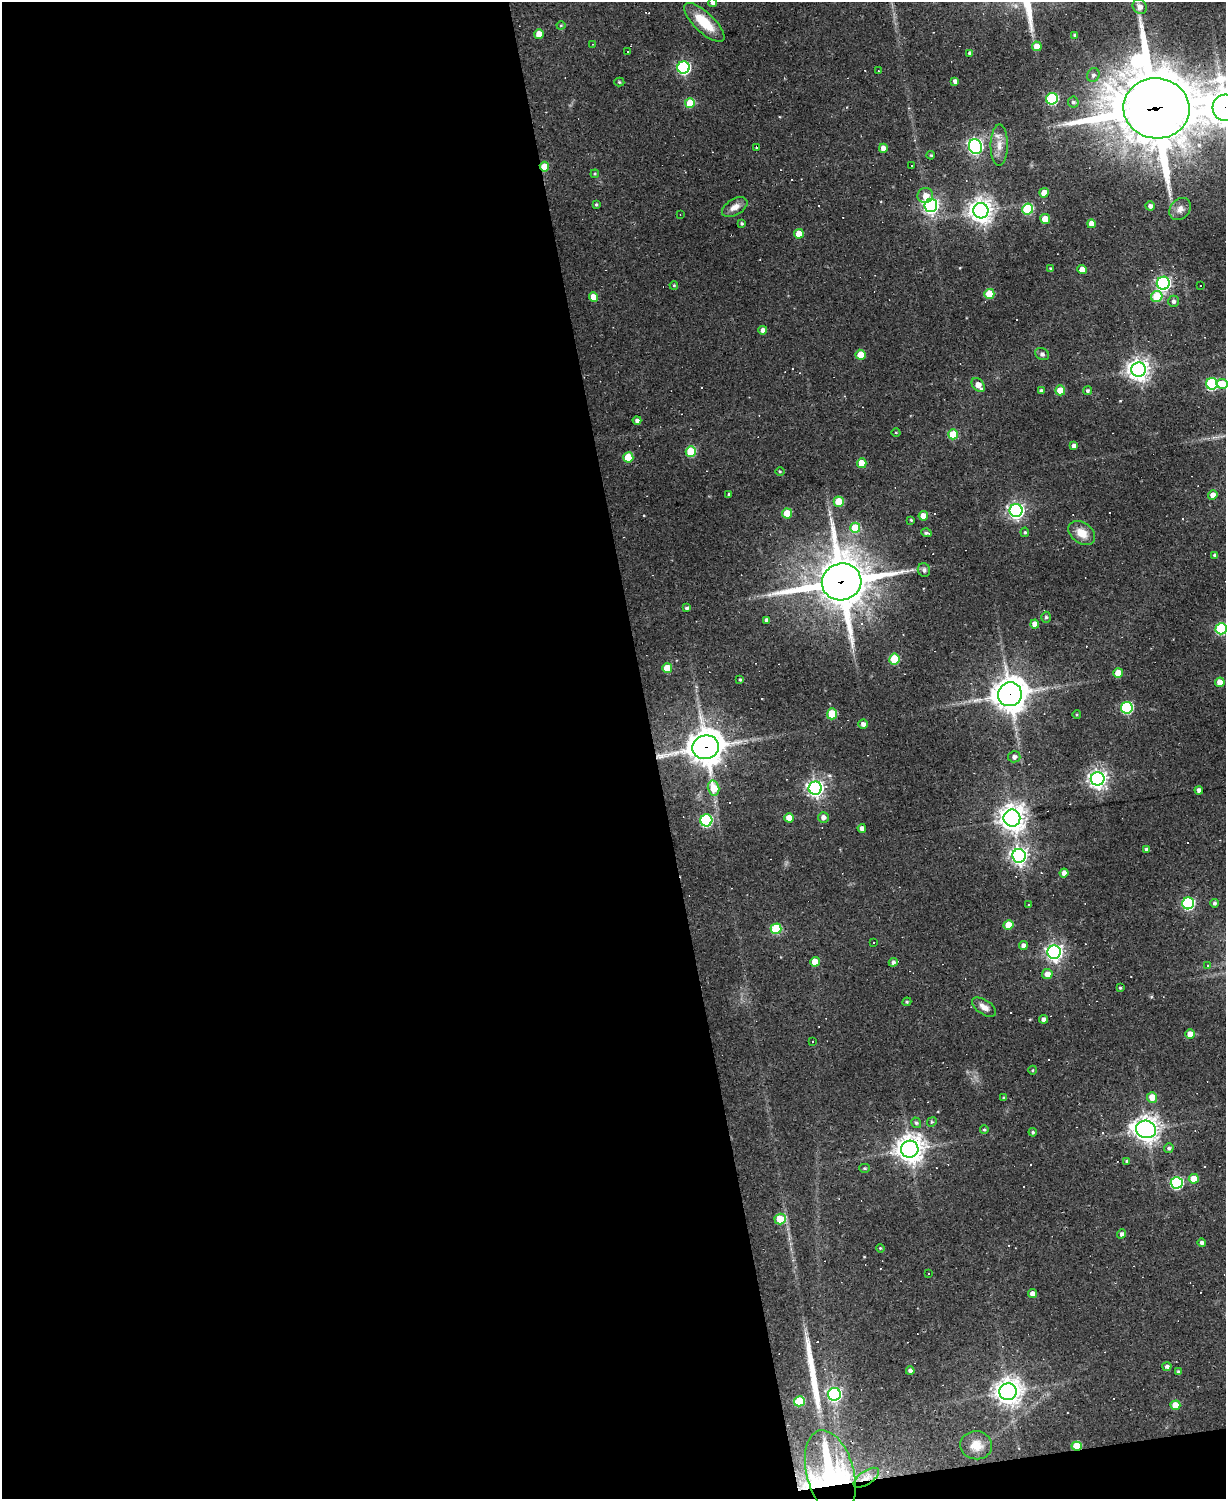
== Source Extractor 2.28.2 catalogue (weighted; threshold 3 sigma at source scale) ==
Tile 9 of 4 x 3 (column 1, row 3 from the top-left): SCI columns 1-1224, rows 133-1629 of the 4895 x 4870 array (HDU 1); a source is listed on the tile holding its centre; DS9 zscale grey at full resolution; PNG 1228 x 1501 px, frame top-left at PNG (2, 2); each listed source drawn as its Kron ellipse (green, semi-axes under 4 px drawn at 4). Shown black and unused: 54% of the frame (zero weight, under 2 of 3 exposures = <1% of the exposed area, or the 3 px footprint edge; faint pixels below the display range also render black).
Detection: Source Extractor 2.28.2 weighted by HDU 2 'WHT'; one run over the whole footprint, this tile lists its part. Background 0.0632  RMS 0.0059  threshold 0.0265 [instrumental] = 3 sigma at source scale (4.5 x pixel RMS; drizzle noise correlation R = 1.50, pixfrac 1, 0.05/0.05 arcsec/px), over >= 5 px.
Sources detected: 190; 1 inside a brighter object's white glare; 27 cosmic-ray / hot-pixel residue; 1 long thin detection or spike segment (spike, bleed or trail) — neither listed nor drawn; the other 161 listed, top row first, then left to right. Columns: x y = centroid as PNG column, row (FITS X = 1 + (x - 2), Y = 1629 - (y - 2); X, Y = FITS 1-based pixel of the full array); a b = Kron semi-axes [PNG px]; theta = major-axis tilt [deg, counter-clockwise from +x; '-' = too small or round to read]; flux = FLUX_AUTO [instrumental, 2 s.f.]
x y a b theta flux
713 3 4 4 - 2.3
1140 7 8 6 -50 3.6
704 22 26 10 -43 17
561 25 4 4 - 0.57
539 34 5 4 - 6
1075 35 3 3 - 1.3
593 44 2 2 - 0.47
1037 46 5 4 - 5
627 51 2 2 - 0.44
970 53 4 3 - 1.5
684 67 6 6 - 99
878 71 2 2 - 0.5
1093 75 7 6 - 1.9
955 81 4 4 - 2.7
619 82 5 4 - 0.81
1052 99 6 5 - 55
1073 102 5 5 - 1.5
690 103 5 5 - 19
1156 108 33 30 -8 6900
1225 108 13 12 - 1000
999 145 20 8 89 6.3
975 147 7 6 - 160
756 148 3 2 - 0.99
883 148 4 4 - 4.7
931 155 4 3 - 0.69
911 166 3 3 - 2.1
544 167 5 4 - 11
595 174 4 3 - 0.65
1044 193 4 4 - 7.9
925 195 8 7 - 4.6
596 205 4 3 - 0.9
931 205 6 6 - 190
1150 206 4 4 - 2.2
735 207 14 8 30 4.6
1028 209 5 5 - 40
1180 209 12 9 51 3.8
981 211 7 7 - 550
680 214 2 2 - 0.31
1045 219 5 5 - 12
742 223 3 3 - 0.9
1091 224 4 4 - 5.5
799 234 5 4 - 9
1051 269 4 3 - 1.2
1082 270 5 4 - 7.5
1163 283 6 6 - 150
674 285 4 3 - 0.84
1201 286 3 3 - 3.4
989 294 5 5 - 15
1157 296 6 5 - 29
593 297 5 4 - 7.1
1173 301 6 5 - 1.7
763 330 4 4 - 3
1042 354 7 5 -28 1.6
860 355 5 5 - 11
1138 370 7 7 - 440
1212 384 6 6 - 64
1222 384 5 5 - 13
978 385 8 5 -49 5.5
1060 390 5 5 - 11
1041 391 4 3 - 1.8
1088 391 4 4 - 1.3
637 420 4 4 - 2
896 433 4 3 - 0.48
953 434 5 5 - 18
1074 446 4 4 - 2.8
691 452 5 5 - 27
628 457 5 5 - 15
862 463 5 5 - 13
780 472 5 3 - 0.6
729 494 3 3 - 0.81
1213 495 5 4 - 4.9
839 502 5 5 - 16
1016 510 6 6 - 200
787 513 5 5 - 15
923 516 4 4 - 7
911 520 3 3 - 0.61
855 528 5 5 - 18
1025 532 5 4 - 0.79
926 533 5 3 - 1.2
1082 533 14 10 -34 8.5
1215 555 4 3 - 1.6
924 570 7 6 - 1.7
842 582 20 18 14 2900
687 608 4 4 - 1.3
1046 617 5 4 - 1.1
766 620 4 4 - 1.9
1035 624 4 4 - 4.8
1221 629 6 5 - 56
894 659 5 5 - 26
667 668 5 5 - 15
1118 673 5 5 - 11
740 680 4 3 - 0.73
1220 682 4 4 - 6.6
1010 694 12 12 - 930
1127 708 6 6 - 66
832 714 5 5 - 23
1077 715 4 3 - 0.53
863 724 4 4 - 2.4
706 747 13 12 - 1100
1014 757 6 5 - 2.6
1098 779 7 6 - 290
713 788 7 5 -75 14
815 788 6 6 - 230
1199 790 4 4 - 2.5
823 817 5 5 - 3.1
789 818 5 4 - 9.3
1012 818 8 8 - 630
706 820 6 6 - 70
862 828 4 4 - 2.9
1146 849 4 3 - 1.6
1019 856 7 6 - 240
1064 873 4 4 - 3.6
1188 903 6 6 - 72
1214 903 4 4 - 1.5
1029 904 3 2 - 0.65
1008 925 5 4 - 12
776 929 5 5 - 35
873 942 3 3 - 7.6
1023 946 4 4 - 3.5
1054 952 7 6 - 230
815 962 5 4 - 8.1
893 962 4 4 - 1.8
1207 966 3 3 - 2.7
1047 974 5 5 - 4.7
1120 988 4 3 - 0.73
907 1002 4 4 - 0.64
984 1007 14 7 -33 4
1044 1019 4 4 - 2.4
1190 1034 5 4 - 7.4
812 1042 3 2 - 0.83
1033 1070 4 3 - 0.51
1152 1097 5 5 - 7.5
1003 1098 3 3 - 0.66
932 1122 5 4 - 0.81
916 1123 5 4 - 1.3
1146 1129 10 8 -13 480
984 1130 4 3 - 0.78
1033 1132 4 4 - 0.92
1169 1148 5 5 - 1.5
910 1149 9 8 - 730
1127 1161 4 4 - 1
864 1168 5 4 - 0.93
1194 1179 5 5 - 9.4
1177 1183 6 6 - 75
780 1219 5 5 - 15
1122 1234 4 4 - 2.1
1202 1243 4 4 - 1.9
880 1248 4 3 - 0.55
929 1274 3 2 - 0.51
1032 1294 4 4 - 3.9
1167 1366 5 4 - 1.8
910 1371 4 4 - 2.2
1179 1372 4 4 - 1.7
1008 1392 8 8 - 590
834 1394 6 6 - 120
799 1401 5 5 - 27
1175 1405 5 4 - 10
976 1445 16 14 -7 8.2
1077 1446 5 4 - 24
830 1473 44 23 -75 96
866 1478 15 7 34 4.4
Overlapping masked pixels (flux is a lower limit): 9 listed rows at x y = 1156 108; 1225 108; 544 167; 842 582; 1010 694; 706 747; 1077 1446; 830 1473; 866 1478
Isophote crosses this tile's border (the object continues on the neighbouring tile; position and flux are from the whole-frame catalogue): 4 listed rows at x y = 713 3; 1225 108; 1222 384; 1221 629